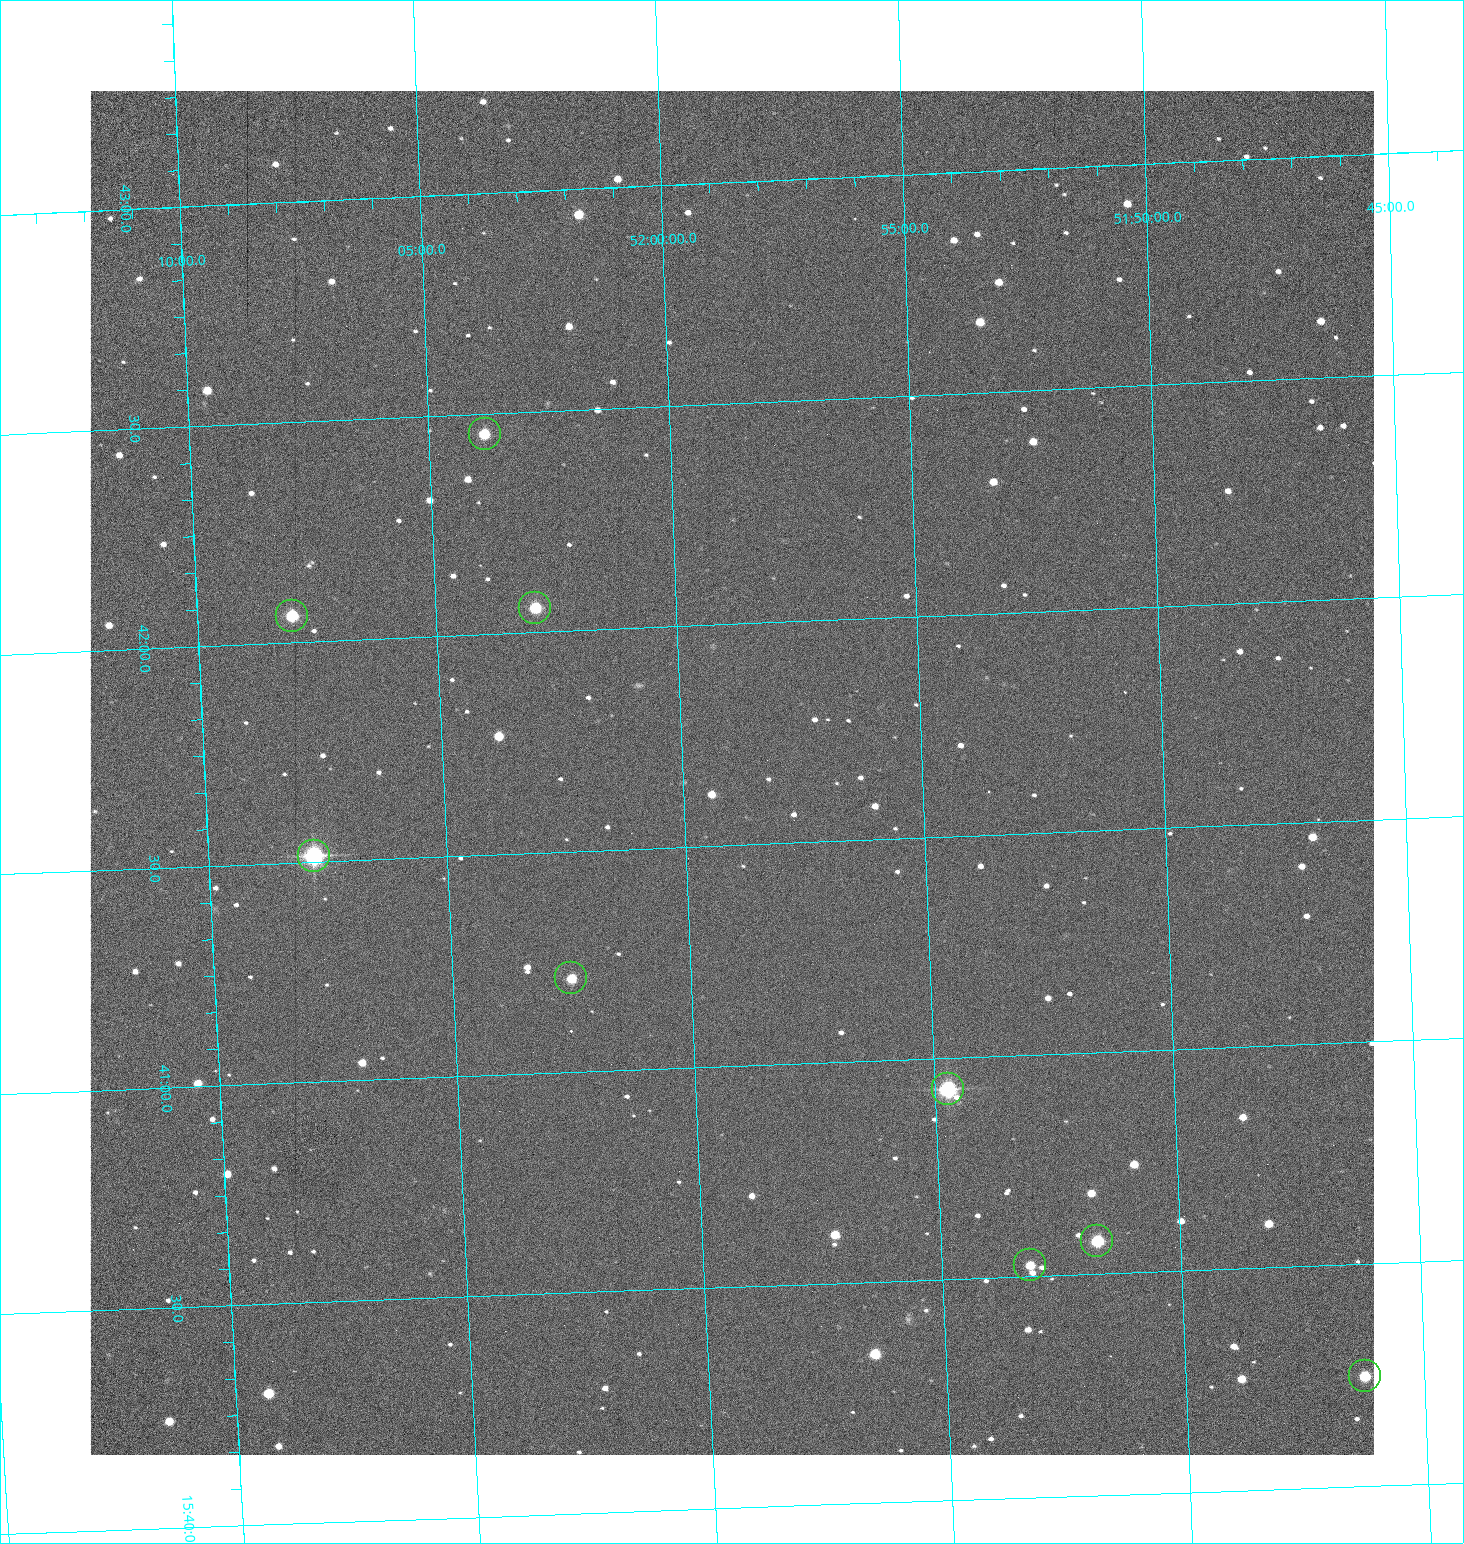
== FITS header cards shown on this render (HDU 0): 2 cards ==
NAXIS1  =                 1284 /fastest changing axis
NAXIS2  =                 1364 /next to fastest changing axis

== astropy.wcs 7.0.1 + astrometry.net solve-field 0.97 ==
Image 1284 x 1364 px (HDU 0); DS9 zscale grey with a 90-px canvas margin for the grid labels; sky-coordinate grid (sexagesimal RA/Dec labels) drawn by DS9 from the SOLVED WCS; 9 Tycho-2 reference stars matched to detected sources circled (green)
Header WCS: RA---TAN/DEC--TAN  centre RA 15:41:40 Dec +51:59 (235.42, +51.98 deg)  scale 1.26 arcsec/px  FOV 26.9' x 28.5'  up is +92 deg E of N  parity flipped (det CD > 0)
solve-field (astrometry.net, Tycho-2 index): VERIFIED the header's WCS against the Tycho-2 star catalogue (9 matches, 0 conflicts) and refined it, rather than solving blind
Solved WCS: RA---TAN-SIP/DEC--TAN-SIP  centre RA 15:41:40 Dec +51:59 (235.42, +51.98 deg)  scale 1.25 arcsec/px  FOV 26.8' x 28.5'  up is +92 deg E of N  parity flipped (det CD > 0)
The solver's refit moves the header's centre by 0.61 arcsec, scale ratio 0.9971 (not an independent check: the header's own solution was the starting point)
Tycho-2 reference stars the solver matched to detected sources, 9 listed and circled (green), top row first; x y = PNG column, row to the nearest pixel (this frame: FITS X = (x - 90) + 1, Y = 1364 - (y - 91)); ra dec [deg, ICRS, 3 dp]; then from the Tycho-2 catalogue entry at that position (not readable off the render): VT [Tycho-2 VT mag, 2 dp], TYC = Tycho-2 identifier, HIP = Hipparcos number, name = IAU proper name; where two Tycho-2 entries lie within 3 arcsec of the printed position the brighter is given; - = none
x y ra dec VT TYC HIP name
485 434 235.614 +52.064 11.61 3489-1132-1 - -
535 608 235.514 +52.049 11.19 3489-1407-1 - -
292 616 235.515 +52.133 11.12 3489-1380-1 - -
314 856 235.378 +52.130 9.31 3489-1322-1 76850 -
571 978 235.303 +52.042 11.52 3489-958-1 - -
948 1089 235.232 +51.912 9.59 3489-824-1 - -
1097 1241 235.143 +51.862 10.97 3489-1016-1 - -
1030 1265 235.131 +51.886 12.29 3489-908-1 - -
1365 1376 235.062 +51.771 11.53 3489-1453-1 - -